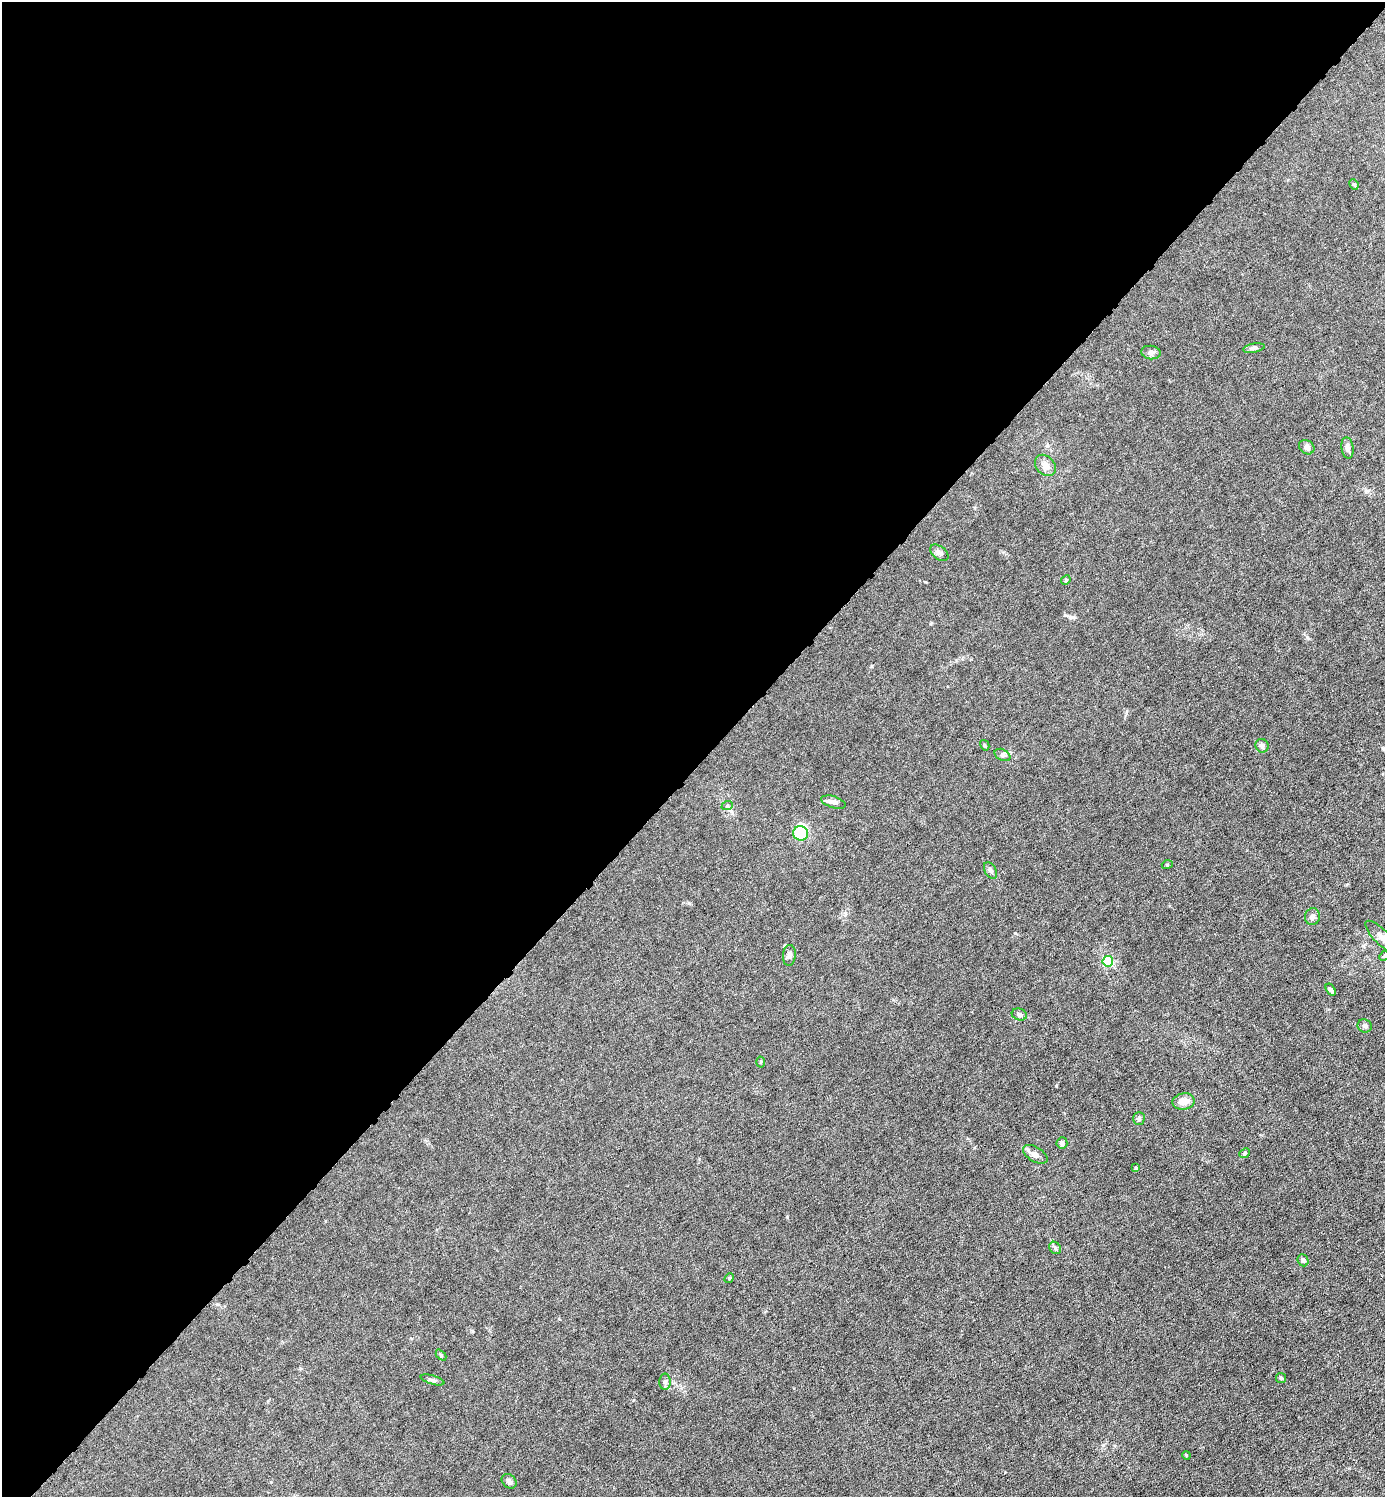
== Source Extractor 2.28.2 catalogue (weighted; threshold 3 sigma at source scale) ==
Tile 2 of 4 x 4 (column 2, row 1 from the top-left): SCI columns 1536-2918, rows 4486-5980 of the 5980 x 5980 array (HDU 1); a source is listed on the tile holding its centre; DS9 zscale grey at full resolution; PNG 1387 x 1499 px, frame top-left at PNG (2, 2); each listed source drawn as its Kron ellipse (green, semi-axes under 4 px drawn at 4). Shown black and unused: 51% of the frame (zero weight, under 6 of 12 exposures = <1% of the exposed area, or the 3 px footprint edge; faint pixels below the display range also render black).
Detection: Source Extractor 2.28.2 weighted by HDU 2 'WHT'; one run over the whole footprint, this tile lists its part. Background 0.0145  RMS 0.0031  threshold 0.0127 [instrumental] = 3 sigma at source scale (4.09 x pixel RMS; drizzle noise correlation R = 1.36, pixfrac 0.8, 0.05/0.05 arcsec/px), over >= 5 px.
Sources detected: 41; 1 inside a brighter object's white glare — neither listed nor drawn; the other 40 listed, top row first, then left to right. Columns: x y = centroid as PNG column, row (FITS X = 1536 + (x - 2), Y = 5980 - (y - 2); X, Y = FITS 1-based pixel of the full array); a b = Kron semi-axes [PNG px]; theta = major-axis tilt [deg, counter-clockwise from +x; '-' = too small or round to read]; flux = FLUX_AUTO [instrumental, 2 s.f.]
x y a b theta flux
1354 184 5 4 - 0.41
1254 348 11 4 10 0.68
1151 353 10 6 -9 0.93
1307 447 8 6 -33 0.75
1347 448 11 6 -82 1.2
1045 465 12 9 -47 1.7
939 553 10 6 -38 0.98
1066 580 5 4 - 0.3
985 745 5 4 - 0.35
1262 746 7 6 - 0.72
1002 755 8 5 -27 0.72
833 802 12 5 -17 1.2
727 806 6 3 19 0.33
800 833 7 7 - 12
1167 865 5 3 - 0.26
991 870 9 5 -61 0.77
1312 917 8 7 - 1
1381 937 21 7 -45 2.1
789 955 10 6 85 1
1384 956 5 4 - 0.33
1108 961 5 5 - 27
1331 989 6 4 -56 0.76
1019 1014 8 5 -19 0.89
1365 1026 7 6 - 0.72
761 1062 5 3 - 0.25
1184 1101 11 8 10 2.5
1139 1118 6 5 - 0.5
1062 1143 5 5 - 0.83
1244 1153 6 4 43 0.4
1035 1154 13 7 -31 1.4
1136 1168 4 3 - 0.38
1055 1248 6 5 - 0.53
1303 1260 6 5 - 0.63
729 1278 5 4 - 0.32
441 1355 6 4 -46 0.34
1281 1378 5 5 - 0.37
433 1380 12 4 -16 0.68
665 1382 8 5 -90 0.84
1186 1455 4 3 - 0.24
509 1481 8 6 -43 0.89
Isophote crosses this tile's border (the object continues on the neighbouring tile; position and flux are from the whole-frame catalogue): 2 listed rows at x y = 1381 937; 1384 956
Unlisted compact peaks at least as high as the median listed source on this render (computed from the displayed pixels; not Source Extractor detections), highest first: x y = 1307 637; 1015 933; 787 1217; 472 1331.